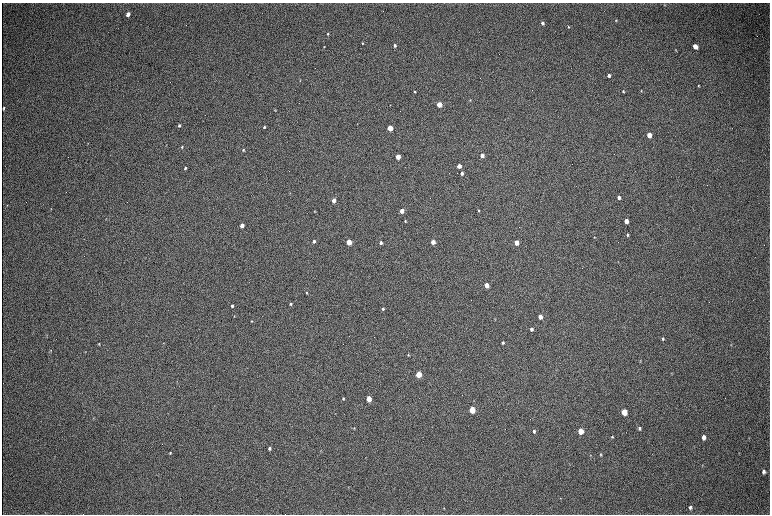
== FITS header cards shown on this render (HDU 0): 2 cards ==
NAXIS1  =                 1536 / length of data axis 1
NAXIS2  =                 1024 / length of data axis 2

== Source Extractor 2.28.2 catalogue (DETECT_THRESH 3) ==
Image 1536 x 1024 px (HDU 0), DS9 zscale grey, zoomed out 1/2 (1 PNG px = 2 x 2 image px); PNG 772 x 516 px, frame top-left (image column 1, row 1023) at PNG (2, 3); no overlay
Background 315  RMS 23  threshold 68.9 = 3 sigma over >= 5 px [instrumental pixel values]
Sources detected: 98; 1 cannot appear on this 1/2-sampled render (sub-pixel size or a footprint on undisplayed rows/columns) and is not listed; the other 97 listed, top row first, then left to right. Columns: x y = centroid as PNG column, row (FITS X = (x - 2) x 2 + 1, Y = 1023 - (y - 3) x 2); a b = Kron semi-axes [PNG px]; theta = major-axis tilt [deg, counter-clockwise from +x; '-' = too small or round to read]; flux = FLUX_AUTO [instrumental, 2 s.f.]
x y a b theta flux
665 5 2 2 - 2300
128 14 4 3 - 39000
616 20 4 3 - 4200
542 23 3 3 - 14000
568 27 3 3 - 3500
328 34 3 3 - 4700
362 43 3 3 - 3600
394 45 3 3 - 11000
695 46 4 3 - 58000
324 47 3 2 - 2800
676 50 4 2 - 2800
609 76 3 3 - 15000
300 80 3 2 - 2200
698 86 3 2 - 3400
623 91 3 2 - 4700
641 91 3 2 - 2800
415 92 3 3 - 4600
470 100 3 2 - 2500
439 105 3 3 - 130000
3 108 4 2 - 5200
275 110 2 2 - 2400
357 124 3 2 - 1700
179 125 4 3 - 7200
264 127 3 2 - 6000
390 128 3 3 - 190000
649 135 4 3 - 75000
88 144 3 2 - 2100
182 147 3 2 - 4500
243 150 3 2 - 4700
482 156 3 3 - 33000
398 157 3 3 - 110000
459 166 3 3 - 60000
185 168 4 3 - 6500
462 173 3 2 - 17000
619 197 3 3 - 20000
333 200 3 3 - 64000
7 205 3 2 - 1900
478 210 3 3 - 3700
315 211 2 2 - 2500
402 211 3 3 - 57000
106 219 3 2 - 2100
405 221 3 2 - 4400
626 221 4 3 - 60000
242 225 3 3 - 55000
627 235 4 3 - 6400
594 237 3 2 - 2000
314 241 3 3 - 12000
349 242 3 3 - 170000
433 242 3 3 - 65000
381 243 3 2 - 13000
516 243 3 3 - 80000
486 285 3 3 - 81000
306 293 3 2 - 4600
291 304 3 2 - 7900
232 306 3 3 - 11000
383 309 3 3 - 8900
234 316 2 2 - 3100
540 317 3 3 - 40000
495 319 3 2 - 2700
252 321 3 3 - 3100
531 329 3 3 - 15000
46 336 4 2 - 3100
663 339 4 3 - 7300
163 343 3 3 - 2800
503 343 3 3 - 7500
99 344 4 2 - 4400
731 345 3 3 - 2700
51 350 3 3 - 2500
85 351 3 2 - 2000
408 355 3 3 - 3500
640 361 3 2 - 2900
671 373 3 3 - 2500
418 374 4 3 - 210000
343 398 3 2 - 5100
369 399 4 3 - 130000
472 410 4 3 - 300000
624 412 4 3 - 200000
93 418 3 2 - 2200
354 428 4 3 - 4100
639 428 4 3 - 8900
534 431 4 3 - 14000
580 431 4 3 - 150000
612 437 3 3 - 5900
703 437 4 3 - 29000
749 438 3 2 - 2200
269 448 3 3 - 11000
321 450 3 2 - 2000
170 453 3 3 - 4900
739 453 3 2 - 1900
601 454 5 2 - 4200
590 455 3 2 - 2300
365 457 3 2 - 1900
702 465 3 2 - 2100
763 472 4 3 - 14000
348 487 3 2 - 2400
560 498 3 2 - 2300
690 507 5 4 - 13000
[1 sub-pixel or undisplayed-footprint detection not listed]